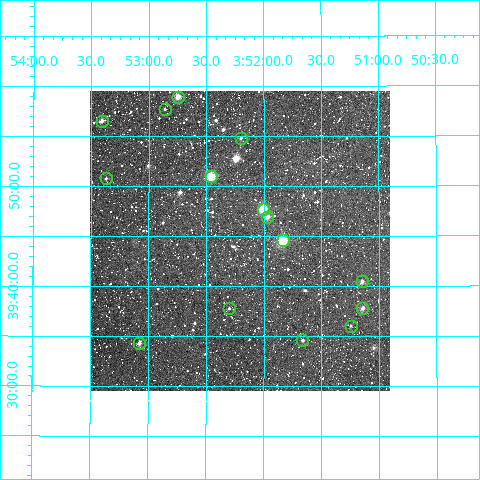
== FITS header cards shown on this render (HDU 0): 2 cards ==
NAXIS1  =                  300
NAXIS2  =                  300

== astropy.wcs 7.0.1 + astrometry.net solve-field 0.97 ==
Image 300 x 300 px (HDU 0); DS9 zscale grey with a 90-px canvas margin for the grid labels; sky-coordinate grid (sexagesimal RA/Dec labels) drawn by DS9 from the SOLVED WCS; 15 Tycho-2 reference stars matched to detected sources circled (green)
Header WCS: RA---TAN/DEC--TAN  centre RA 03:52:13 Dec +39:45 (58.05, +39.74 deg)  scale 6 arcsec/px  FOV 30.0' x 30.0'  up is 0 deg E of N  parity normal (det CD < 0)
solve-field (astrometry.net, Tycho-2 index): VERIFIED the header's WCS against the Tycho-2 star catalogue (verified at 2 index scales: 12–15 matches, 0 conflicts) and refined it, rather than solving blind
Solved WCS: RA---TAN-SIP/DEC--TAN-SIP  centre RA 03:52:13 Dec +39:45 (58.05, +39.74 deg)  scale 6.01 arcsec/px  FOV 30.0' x 30.0'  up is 0 deg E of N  parity normal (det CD < 0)
The solver's refit moves the header's centre by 0.39 arcsec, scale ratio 1.001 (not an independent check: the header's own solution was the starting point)
Tycho-2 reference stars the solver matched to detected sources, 15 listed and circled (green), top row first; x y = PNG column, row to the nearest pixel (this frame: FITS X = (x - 91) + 1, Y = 300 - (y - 91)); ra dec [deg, ICRS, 3 dp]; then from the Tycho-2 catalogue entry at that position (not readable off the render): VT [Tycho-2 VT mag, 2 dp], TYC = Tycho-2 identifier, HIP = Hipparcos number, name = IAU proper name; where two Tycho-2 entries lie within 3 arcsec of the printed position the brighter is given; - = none
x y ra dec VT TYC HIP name
179 97 58.187 +39.983 10.05 2868-791-1 - -
166 109 58.215 +39.962 12.11 2868-842-1 - -
103 121 58.351 +39.943 10.83 2868-832-1 - -
242 138 58.050 +39.914 11.39 2868-747-1 - -
212 176 58.115 +39.851 9.40 2868-646-1 - -
107 178 58.342 +39.846 11.84 2868-651-1 - -
264 209 58.001 +39.796 9.63 2868-577-1 18090 -
268 217 57.992 +39.782 11.02 2868-639-1 - -
284 240 57.959 +39.743 8.65 2868-792-1 18074 -
363 281 57.787 +39.675 11.05 2868-793-1 - -
230 308 58.075 +39.630 11.88 2868-748-1 - -
363 308 57.786 +39.631 11.11 2868-798-1 - -
352 326 57.810 +39.600 12.03 2868-547-1 - -
303 340 57.916 +39.577 11.51 2868-554-1 - -
140 343 58.269 +39.572 11.00 2868-729-1 - -